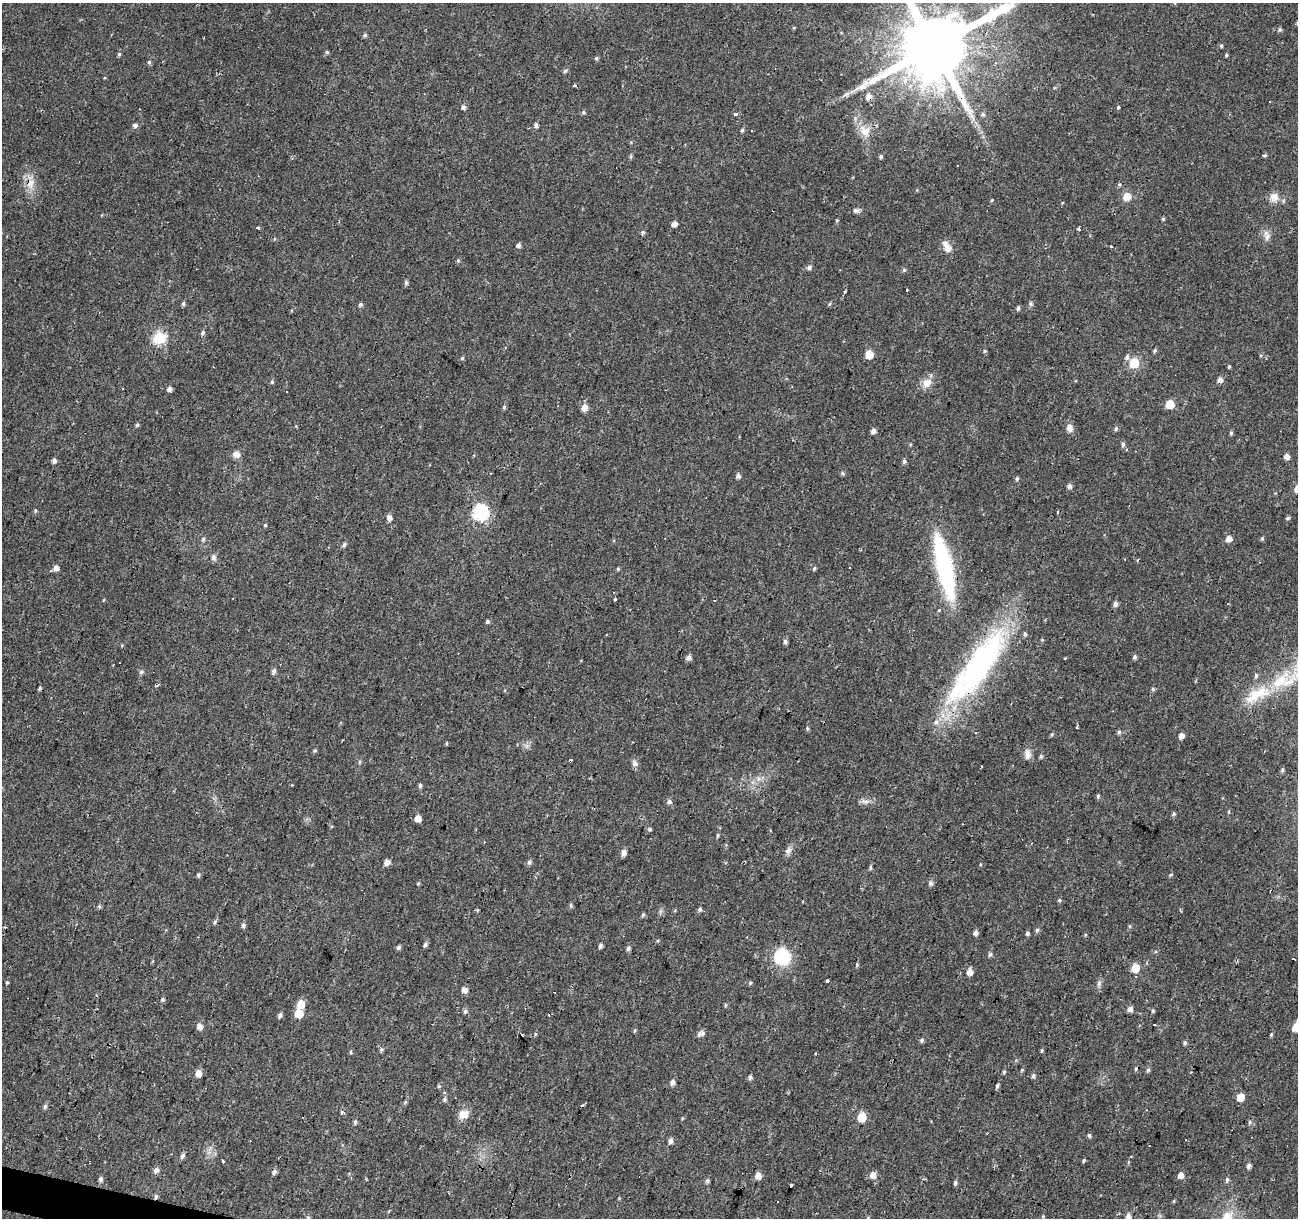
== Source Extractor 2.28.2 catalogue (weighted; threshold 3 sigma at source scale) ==
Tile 7 of 4 x 4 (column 3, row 2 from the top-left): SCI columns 2591-3886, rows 2652-3867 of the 5186 x 5364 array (HDU 1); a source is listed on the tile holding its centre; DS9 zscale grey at full resolution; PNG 1300 x 1220 px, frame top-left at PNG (2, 3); no overlay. Shown black and unused: <1% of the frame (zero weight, under 2 of 3 exposures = <1% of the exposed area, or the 3 px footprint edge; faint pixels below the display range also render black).
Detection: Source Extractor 2.28.2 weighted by HDU 2 'WHT'; one run over the whole footprint, this tile lists its part. Background 0.024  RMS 0.0033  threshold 0.015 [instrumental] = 3 sigma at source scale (4.5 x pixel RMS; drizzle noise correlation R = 1.50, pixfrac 1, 0.0396/0.0396 arcsec/px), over >= 5 px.
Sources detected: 257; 16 cosmic-ray / hot-pixel residue — not listed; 8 inside a brighter listed object's ellipse — not listed separately; the other 233 listed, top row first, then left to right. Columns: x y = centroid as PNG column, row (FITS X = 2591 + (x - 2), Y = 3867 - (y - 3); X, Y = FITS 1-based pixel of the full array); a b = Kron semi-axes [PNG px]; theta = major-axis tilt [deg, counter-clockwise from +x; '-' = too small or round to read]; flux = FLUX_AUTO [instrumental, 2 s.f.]
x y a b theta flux
1175 3 5 3 - 0.26
1280 29 5 5 - 0.65
365 35 5 4 - 0.64
1221 46 5 4 - 0.49
934 47 21 16 48 4200
327 52 5 4 - 0.53
119 54 6 5 - 0.53
1226 55 4 3 - 0.41
596 58 5 4 - 0.53
149 62 6 3 46 0.48
996 63 3 3 - 0.94
565 71 6 4 71 0.49
574 85 4 3 - 0.71
1055 88 5 4 - 0.49
846 94 11 5 26 1.3
868 97 6 6 - 2.2
1269 101 3 3 - 1
463 107 5 4 - 0.94
1118 108 3 3 - 1.6
583 112 5 5 - 0.56
736 114 3 3 - 3.4
983 114 6 5 - 0.7
135 125 7 6 - 0.79
536 125 5 4 - 1
742 130 5 4 - 0.49
865 131 18 13 -56 4.7
881 156 5 4 - 0.62
31 184 16 8 78 3.4
1119 185 5 4 - 0.45
1127 196 7 6 - 4.2
1274 197 13 12 - 2.7
992 200 5 3 - 0.28
856 210 9 6 25 0.93
1163 219 5 4 - 0.45
837 220 4 4 - 0.36
674 224 5 4 - 1.9
257 227 4 3 - 0.69
1079 229 3 3 - 4
643 232 6 5 - 0.59
1267 237 12 9 85 1.8
519 245 6 5 - 0.88
1111 246 3 3 - 1.2
947 247 17 8 -58 2.5
458 260 5 5 - 0.42
809 267 6 5 - 1
904 270 5 5 - 0.59
406 283 5 4 - 0.79
906 290 3 3 - 0.86
845 292 5 3 - 0.36
183 303 5 5 - 0.69
360 304 6 5 - 0.73
829 304 5 3 - 0.37
1031 304 7 5 -77 0.63
1018 308 6 3 76 0.68
203 333 6 5 - 0.65
159 338 6 6 - 40
985 351 5 4 - 0.42
1155 351 5 4 - 0.54
869 355 5 5 - 7.5
1127 357 7 6 - 0.88
462 358 5 4 - 0.51
1134 363 6 6 - 17
1229 367 4 3 - 0.42
1220 380 5 5 - 1.7
1075 381 3 2 - 0.48
272 382 4 4 - 0.49
927 383 14 11 39 3.2
122 388 3 3 - 2.1
169 389 5 4 - 1.3
1170 404 5 5 - 11
504 407 6 5 - 0.52
584 408 6 5 - 3.2
137 425 5 5 - 0.54
1070 428 9 8 - 2
1116 429 6 5 - 0.63
873 431 5 5 - 1.5
1231 433 5 4 - 0.57
1123 444 7 5 76 0.67
1127 449 3 3 - 0.97
236 454 10 9 - 1.7
1287 456 5 5 - 1.8
54 461 5 5 - 1
904 461 6 5 - 0.84
738 476 5 5 - 1.1
1017 479 6 4 85 0.6
1069 486 6 5 - 1.1
35 511 5 4 - 0.42
480 512 7 7 - 71
1058 512 4 3 - 0.39
389 518 5 5 - 1.7
1288 518 5 4 - 0.46
265 525 4 3 - 0.37
1262 538 5 4 - 0.44
203 539 6 5 - 0.61
1229 539 6 5 - 2.1
344 544 6 5 - 0.7
213 557 10 5 -90 0.96
944 567 73 17 -77 39
56 568 5 5 - 2.2
814 568 5 4 - 0.49
618 569 5 4 - 0.4
615 599 4 3 - 2.2
1116 604 6 5 - 1.2
939 610 4 3 - 0.45
487 621 5 5 - 0.55
785 641 5 5 - 0.87
689 657 6 5 - 1.3
1135 657 5 4 - 0.74
1065 658 3 2 - 0.36
980 663 110 28 55 73
274 671 6 5 - 1.1
141 672 8 5 28 0.64
1282 681 65 21 19 24
158 685 5 3 - 0.55
1153 689 5 4 - 0.52
807 728 7 3 -89 0.5
1077 728 3 3 - 0.48
1119 732 6 5 - 0.6
1052 734 5 3 - 0.39
1181 736 5 5 - 1.8
446 743 5 3 - 0.32
315 750 5 4 - 0.5
1027 754 13 8 -90 2
1041 756 5 4 - 0.51
634 763 8 7 - 1.2
1282 770 6 5 - 0.53
758 779 7 4 71 0.88
420 785 6 4 87 0.65
1098 796 5 4 - 0.5
669 801 6 5 - 0.9
865 801 13 5 0 1.3
1229 812 6 3 82 0.38
1174 814 6 4 43 0.52
418 818 5 5 - 3.5
650 829 6 5 - 0.51
718 835 6 3 -90 0.41
788 850 10 7 46 1.4
624 852 6 5 - 1.7
387 862 6 5 - 2
529 862 6 5 - 0.77
870 867 6 4 -87 0.51
198 875 5 4 - 0.61
1171 875 6 4 21 0.42
418 884 4 4 - 0.34
930 884 6 5 - 0.93
1060 900 6 4 -89 0.43
571 905 6 4 -71 0.49
99 906 6 3 76 0.49
699 910 6 5 - 0.71
643 914 5 4 - 0.57
215 922 6 5 - 0.58
243 925 6 5 - 0.91
1130 926 6 4 -90 0.4
1037 930 6 5 - 0.64
975 933 5 4 - 1.2
1027 933 4 4 - 0.65
425 944 6 5 - 0.78
600 946 5 4 - 0.92
398 947 5 4 - 0.77
628 948 6 5 - 0.89
990 954 6 5 - 0.73
782 956 16 14 -90 16
857 965 5 4 - 0.46
1135 968 6 5 - 8.2
970 972 5 5 - 2.4
828 981 3 3 - 1.7
7 982 4 4 - 0.35
750 983 5 4 - 0.4
1099 983 6 6 - 0.82
465 990 5 5 - 2.4
163 999 5 5 - 0.54
301 1004 6 5 - 5.9
726 1005 5 3 - 0.37
1130 1009 5 5 - 1.6
465 1011 6 6 - 0.75
1153 1011 5 4 - 0.43
299 1013 6 5 - 9.1
280 1015 5 4 - 0.94
200 1026 6 5 - 2.2
1296 1027 10 6 67 4.5
635 1030 6 3 71 0.34
699 1033 8 6 52 0.92
535 1034 5 3 - 0.32
522 1035 3 2 - 0.35
1271 1035 5 4 - 0.36
922 1040 6 5 - 0.73
1185 1043 5 4 - 0.69
381 1049 6 5 - 0.6
1042 1050 4 4 - 0.42
815 1053 3 2 - 0.43
1022 1070 5 4 - 0.36
1148 1070 6 5 - 0.65
1004 1072 5 4 - 0.43
198 1073 5 5 - 3
1033 1075 5 4 - 0.82
750 1077 5 5 - 0.93
673 1082 6 5 - 1.3
439 1086 5 3 - 0.37
997 1086 6 4 74 0.58
444 1092 4 4 - 0.51
1240 1097 5 5 - 5.8
445 1099 6 5 - 0.74
405 1102 5 4 - 0.42
45 1106 7 5 72 0.67
342 1112 5 4 - 0.52
464 1114 14 11 27 3.1
862 1117 6 5 - 11
355 1122 7 4 81 0.61
1250 1122 5 5 - 0.51
1089 1135 5 4 - 0.59
671 1141 6 5 - 1.5
182 1156 7 5 60 0.94
223 1161 3 3 - 0.77
1083 1161 5 4 - 0.39
1249 1166 5 5 - 0.93
156 1170 7 6 - 1.2
274 1172 6 5 - 1
873 1175 6 5 - 2.7
1180 1175 5 5 - 2.3
758 1176 5 5 - 3
101 1179 6 5 - 0.77
366 1180 4 3 - 0.32
1227 1180 6 5 - 0.65
708 1181 5 4 - 0.7
955 1183 5 5 - 0.72
791 1186 4 3 - 2
156 1196 6 4 75 0.66
1174 1201 5 3 - 0.31
1043 1216 5 4 - 0.37
1128 1216 6 5 - 2.1
308 1218 5 5 - 0.48
868 1218 6 4 73 0.47
1227 1218 25 13 53 6.9
Overlapping masked pixels (flux is a lower limit): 4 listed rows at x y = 934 47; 868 97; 980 663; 156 1196
Isophote crosses this tile's border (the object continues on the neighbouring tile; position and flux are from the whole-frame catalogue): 8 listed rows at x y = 1175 3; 934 47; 1282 681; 1296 1027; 1128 1216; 308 1218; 868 1218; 1227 1218